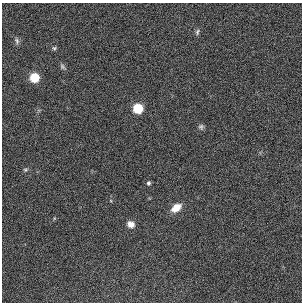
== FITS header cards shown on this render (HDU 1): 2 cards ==
NAXIS1  =                  300 / length of data axis 1
NAXIS2  =                  300 / length of data axis 2

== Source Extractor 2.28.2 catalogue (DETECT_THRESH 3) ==
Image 300 x 300 px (HDU 1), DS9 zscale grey, 1 PNG px = 1 image px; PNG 304 x 304 px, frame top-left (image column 1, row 300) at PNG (2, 3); no overlay
Background -0.659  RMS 5.4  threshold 16.2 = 3 sigma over >= 5 px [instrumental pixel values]
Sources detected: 11; all 11 listed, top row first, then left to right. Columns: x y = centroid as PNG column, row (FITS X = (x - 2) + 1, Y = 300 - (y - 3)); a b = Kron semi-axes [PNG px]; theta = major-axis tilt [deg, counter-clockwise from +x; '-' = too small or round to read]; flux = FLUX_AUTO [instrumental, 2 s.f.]
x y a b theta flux
197 32 9 5 79 870
17 41 9 6 -81 1000
54 48 6 5 - 580
63 67 9 5 -42 840
34 77 6 6 - 16000
138 108 6 6 - 21000
201 127 8 7 - 1000
25 170 6 4 17 470
148 183 6 5 - 790
176 208 11 7 35 5300
131 224 9 7 -32 2500